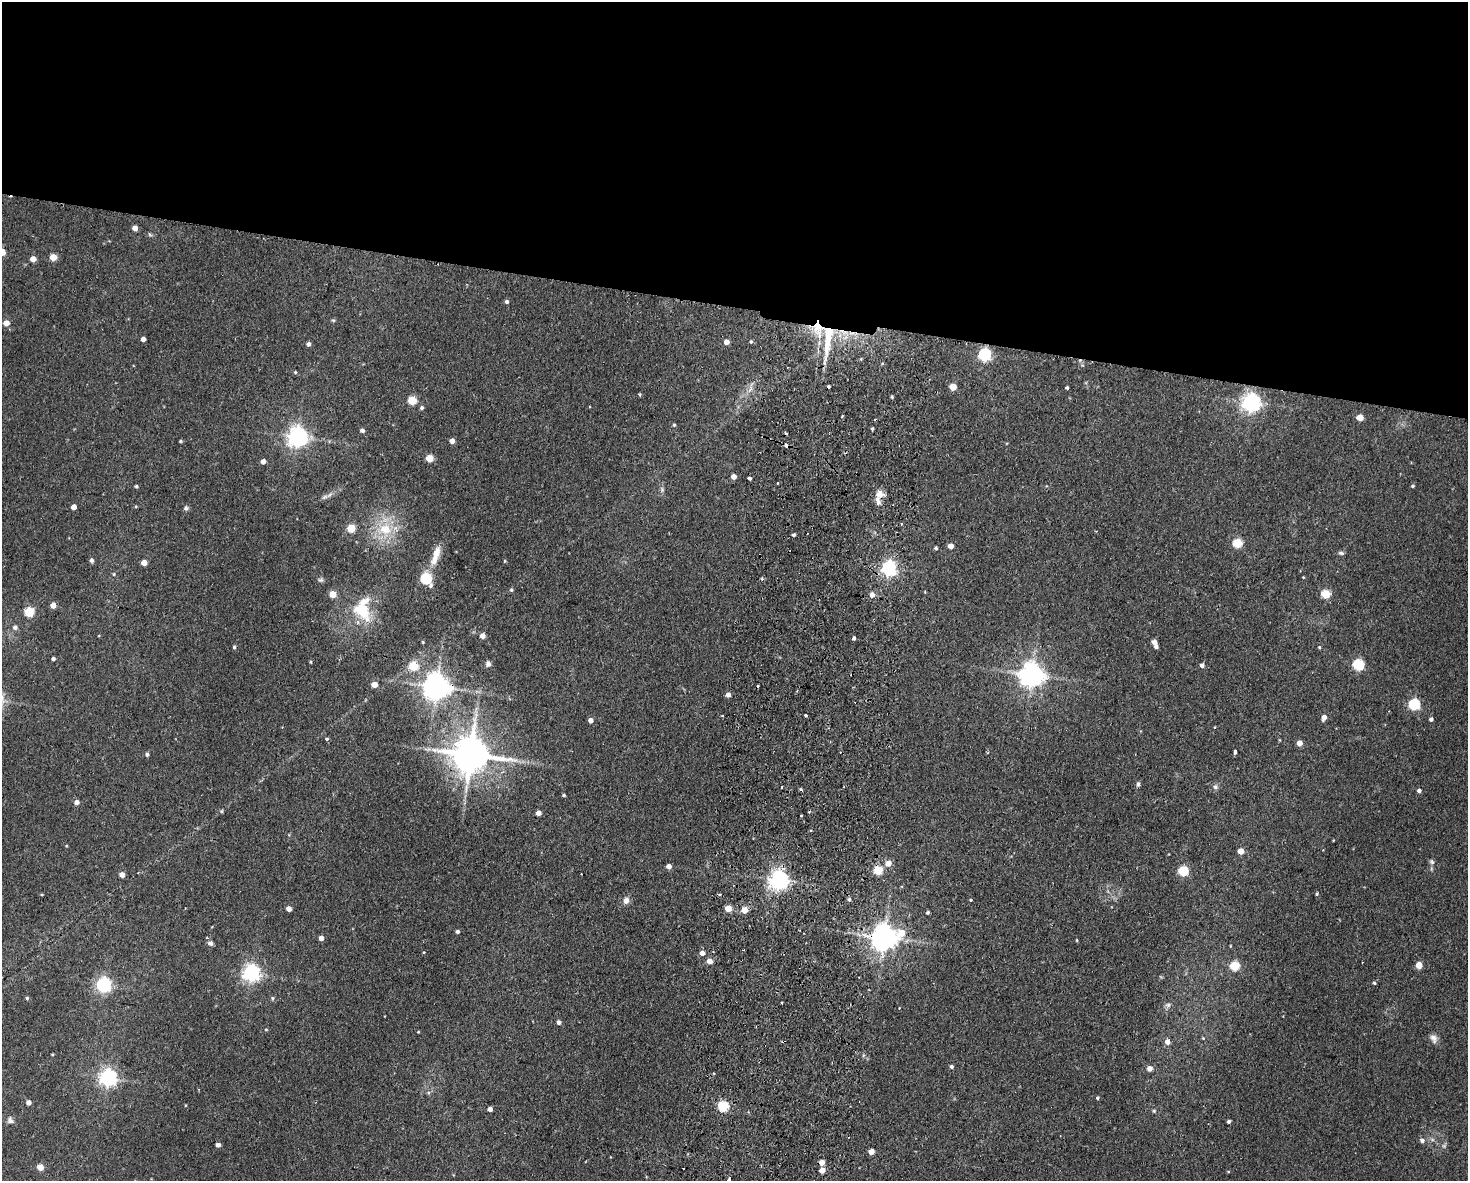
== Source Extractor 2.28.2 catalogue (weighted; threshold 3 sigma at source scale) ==
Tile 2 of 3 x 4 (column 2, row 1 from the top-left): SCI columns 1750-3215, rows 3548-4726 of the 4852 x 4736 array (HDU 1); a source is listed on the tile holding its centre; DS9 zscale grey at full resolution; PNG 1470 x 1183 px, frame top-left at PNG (2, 2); no overlay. Shown black and unused: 26% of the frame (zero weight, under 2 of 3 exposures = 3% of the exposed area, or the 3 px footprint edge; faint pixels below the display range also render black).
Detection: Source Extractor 2.28.2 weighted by HDU 2 'WHT'; one run over the whole footprint, this tile lists its part. Background 0.143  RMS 0.0074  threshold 0.0332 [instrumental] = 3 sigma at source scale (4.5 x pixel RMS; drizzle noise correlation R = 1.50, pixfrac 1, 0.05/0.05 arcsec/px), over >= 5 px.
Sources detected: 179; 6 cosmic-ray / hot-pixel residue — not listed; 3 inside a brighter listed object's ellipse — not listed separately; the other 170 listed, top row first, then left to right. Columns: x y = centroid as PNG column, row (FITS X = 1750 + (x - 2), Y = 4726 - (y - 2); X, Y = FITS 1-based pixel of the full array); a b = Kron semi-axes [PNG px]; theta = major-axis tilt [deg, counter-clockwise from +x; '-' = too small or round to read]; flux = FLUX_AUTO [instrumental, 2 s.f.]
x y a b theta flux
135 228 4 4 - 5.1
150 234 7 4 -44 1.1
2 252 5 5 - 19
53 257 5 5 - 15
33 259 5 4 - 7.2
506 302 5 4 - 1.5
333 320 6 3 -18 0.83
6 323 5 4 - 7.3
818 329 22 13 -78 18
143 339 4 4 - 3.7
828 339 45 8 83 24
726 342 4 4 - 6.1
751 342 5 4 - 0.98
309 344 5 4 - 2.3
984 354 6 5 - 110
295 372 4 4 - 0.92
953 387 5 5 - 13
1067 388 3 3 - 1.4
750 389 12 4 60 3.1
892 397 4 3 - 0.95
412 400 5 5 - 30
1251 403 6 6 - 370
422 408 4 4 - 1.5
1360 418 5 5 - 11
674 425 4 4 - 0.93
872 429 3 3 - 1.1
362 430 5 4 - 2.2
298 437 7 7 - 440
180 441 4 3 - 0.97
452 441 4 4 - 4.8
786 445 5 3 - 2.8
430 458 5 5 - 16
263 461 4 4 - 4
734 477 4 4 - 4.7
749 478 4 3 - 4.9
777 483 2 2 - 0.91
136 486 4 3 - 1
1413 486 4 3 - 0.92
662 489 7 5 -89 1.6
880 494 11 10 - 5.4
324 497 9 5 27 2.2
136 506 4 3 - 0.71
74 507 4 4 - 5.1
186 508 6 6 - 1.6
901 524 3 2 - 1.2
351 528 5 5 - 25
385 529 21 18 -15 23
793 535 4 3 - 1.3
1237 543 5 5 - 42
951 546 4 4 - 5.8
936 548 3 3 - 1.2
1341 553 8 5 -10 1.4
436 555 28 9 72 11
91 560 5 4 - 2
505 561 5 3 - 0.64
144 563 4 4 - 7.3
889 568 6 6 - 210
114 574 4 4 - 0.88
1303 577 4 2 - 0.48
426 579 6 5 - 67
762 579 5 4 - 0.99
321 580 8 5 -13 1.6
511 590 5 4 - 1.1
333 594 5 5 - 15
1326 594 5 5 - 30
872 595 5 5 - 5.1
53 605 5 4 - 8.1
362 611 32 15 -46 24
29 612 5 5 - 42
15 627 6 6 - 2.2
482 636 4 4 - 4.6
854 638 4 3 - 1.8
423 642 3 3 - 0.78
1154 642 4 4 - 4.5
234 647 4 4 - 1.3
1156 647 4 4 - 2
1319 647 4 4 - 0.77
53 659 4 3 - 1.8
311 662 4 3 - 0.75
488 664 8 6 -72 2.2
1202 665 4 4 - 2.5
1358 665 5 5 - 66
413 666 5 5 - 29
1032 675 8 7 - 730
374 685 4 4 - 8.4
436 687 8 8 - 950
728 695 5 4 - 3.6
1414 704 5 5 - 73
806 715 3 3 - 2.7
722 716 3 2 - 0.72
1324 717 5 4 - 4.7
1431 719 4 4 - 1.9
590 720 4 4 - 4.1
1215 727 3 2 - 0.49
327 739 4 3 - 1.2
1299 743 5 4 - 6.3
1235 752 4 3 - 3.2
147 754 4 4 - 1.8
470 755 12 10 -11 2400
1138 784 6 4 67 1.8
782 787 3 2 - 1.6
1215 787 7 6 - 1.9
801 789 5 3 - 0.82
1419 791 4 4 - 2.3
564 795 4 3 - 0.99
77 802 5 5 - 3.4
222 811 5 3 - 0.8
538 813 4 4 - 5.2
801 816 3 2 - 1.2
1241 851 5 4 - 7.7
1432 862 7 6 - 1.7
888 863 5 5 - 7.7
669 866 4 4 - 4.1
878 870 5 5 - 33
1183 871 5 5 - 54
122 875 4 4 - 6
779 880 6 6 - 430
720 894 3 3 - 1.3
1317 894 4 3 - 0.93
849 899 5 4 - 1.5
626 900 8 7 - 3.6
971 900 3 2 - 1
289 909 4 4 - 4.4
728 909 5 4 - 12
744 910 7 7 - 5.5
928 912 4 3 - 1.1
457 931 4 4 - 1.9
901 933 9 7 50 16
884 937 8 7 - 850
321 938 4 4 - 4.4
1077 940 4 3 - 0.65
210 943 7 6 - 2.1
424 952 3 3 - 0.73
702 953 5 5 - 4.4
709 961 4 4 - 6.8
1419 965 5 4 - 11
1234 966 5 5 - 39
252 973 6 6 - 290
1374 983 5 4 - 0.93
103 985 6 6 - 180
27 998 4 4 - 0.98
272 998 6 5 - 1.3
1168 1005 8 6 3 2.1
559 1022 5 4 - 2.4
266 1029 5 3 - 0.68
418 1032 3 3 - 0.54
1203 1038 4 4 - 0.63
1434 1038 12 8 -60 3.7
1167 1042 6 5 - 4.3
52 1054 4 3 - 0.61
951 1067 4 4 - 1.6
1150 1068 5 5 - 4.6
714 1073 3 2 - 0.76
108 1078 6 6 - 280
1098 1098 4 3 - 1
28 1103 4 4 - 4.5
723 1106 5 5 - 62
490 1109 4 4 - 3.4
1154 1111 5 5 - 1
10 1120 10 8 -52 2.6
1229 1121 3 3 - 1.5
1422 1140 6 5 - 2.3
218 1145 4 4 - 2.9
1444 1146 5 5 - 1.3
871 1152 4 4 - 8.7
822 1162 5 5 - 5.4
40 1167 5 4 - 10
683 1168 2 2 - 0.61
822 1170 4 4 - 7
729 1180 5 3 - 4.2
Overlapping masked pixels (flux is a lower limit): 5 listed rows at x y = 818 329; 828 339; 786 445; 436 687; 884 937
Isophote crosses this tile's border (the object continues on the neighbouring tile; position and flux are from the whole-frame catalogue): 2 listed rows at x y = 2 252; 729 1180